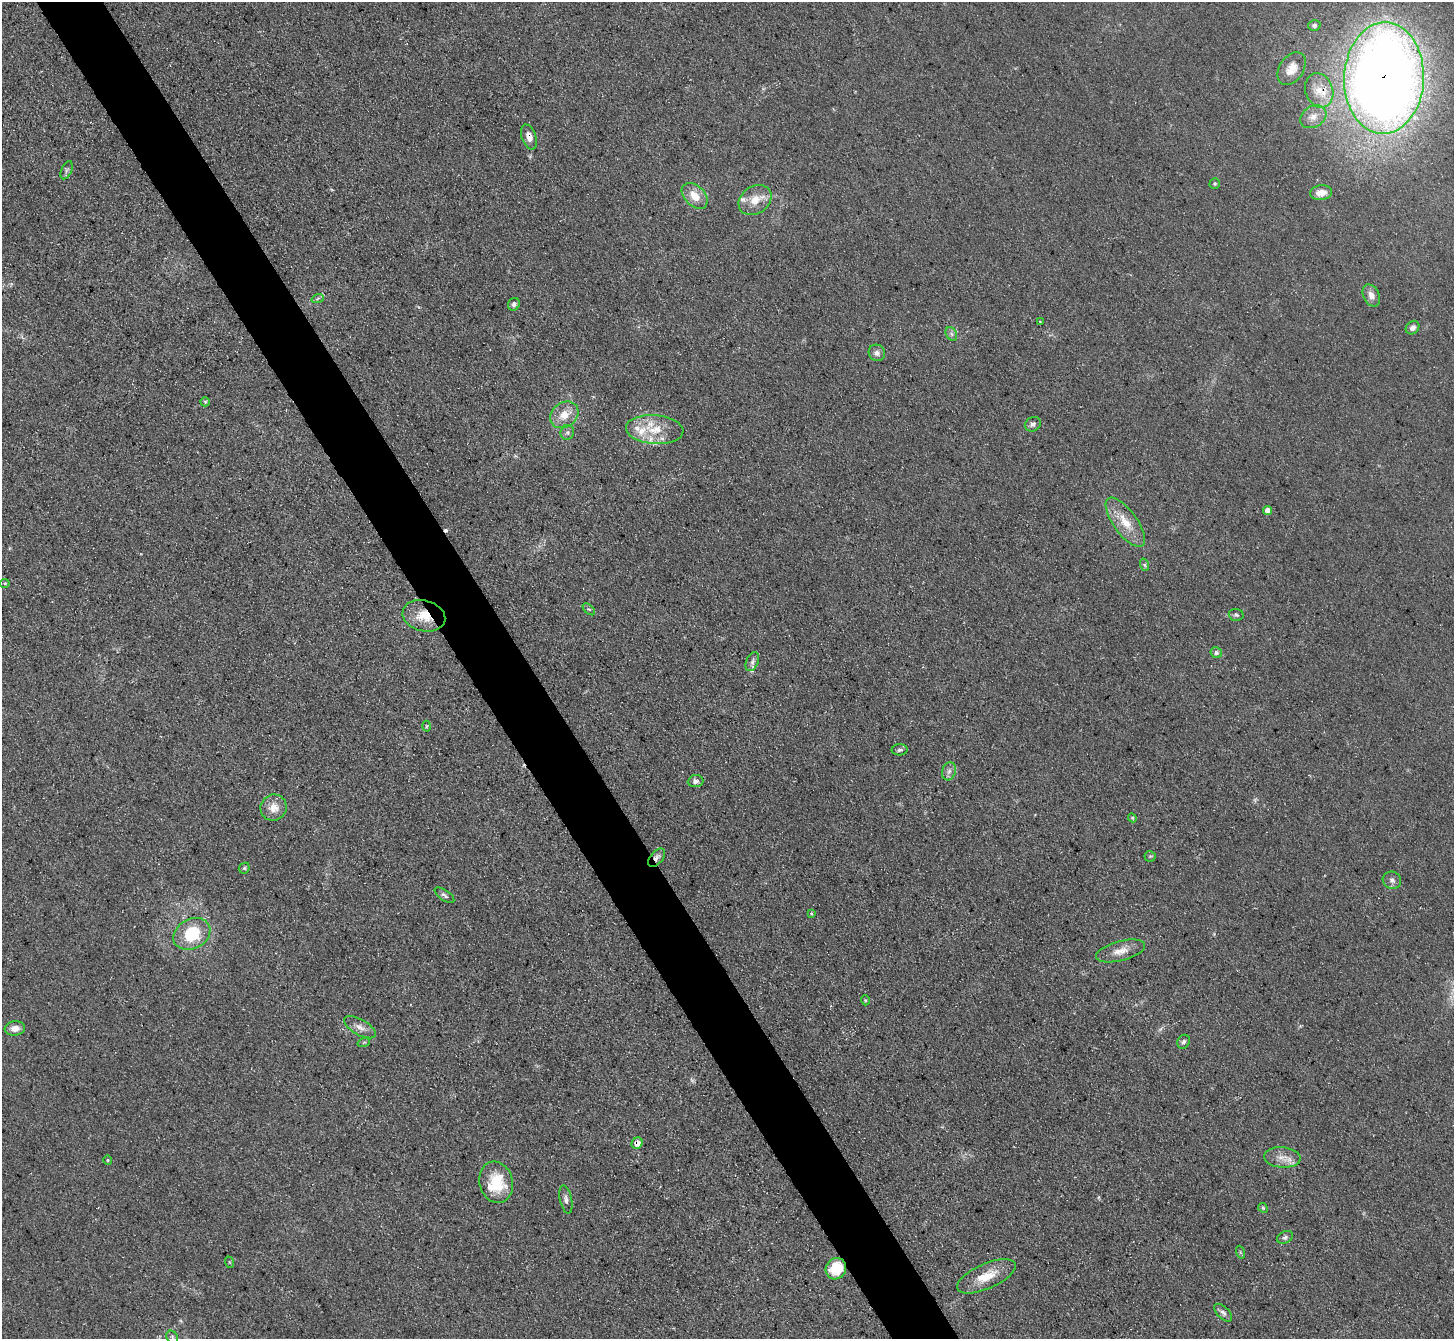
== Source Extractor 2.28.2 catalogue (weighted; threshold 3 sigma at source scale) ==
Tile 11 of 4 x 4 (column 3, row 3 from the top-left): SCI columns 2905-4356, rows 1493-2829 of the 5807 x 5798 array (HDU 1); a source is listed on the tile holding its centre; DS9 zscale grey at full resolution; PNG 1456 x 1341 px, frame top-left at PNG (2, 2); each listed source drawn as its Kron ellipse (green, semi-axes under 4 px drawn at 4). Shown black and unused: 5% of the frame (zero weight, under 3 of 5 exposures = <1% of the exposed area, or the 3 px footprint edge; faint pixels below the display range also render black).
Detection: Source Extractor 2.28.2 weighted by HDU 2 'WHT'; one run over the whole footprint, this tile lists its part. Background 0.0741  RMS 0.0085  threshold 0.0383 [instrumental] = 3 sigma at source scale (4.5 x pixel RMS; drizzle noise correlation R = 1.50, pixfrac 1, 0.05/0.05 arcsec/px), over >= 5 px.
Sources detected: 74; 2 too faint to see at this stretch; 1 cosmic-ray / hot-pixel residue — neither listed nor drawn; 7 inside a brighter listed object's ellipse — not listed separately; the other 64 listed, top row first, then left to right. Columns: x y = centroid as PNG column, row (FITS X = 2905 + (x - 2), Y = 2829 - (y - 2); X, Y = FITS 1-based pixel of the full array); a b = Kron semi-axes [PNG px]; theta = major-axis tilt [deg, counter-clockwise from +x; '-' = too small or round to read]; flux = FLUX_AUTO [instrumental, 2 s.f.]
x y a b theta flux
1314 25 6 5 - 2.2
1292 69 18 12 56 10
1384 78 56 40 88 1200
1319 90 17 13 -71 14
1313 117 14 10 32 7.8
529 137 13 7 -70 7.2
67 170 9 5 67 2.2
1215 183 5 5 - 1.4
1321 193 11 7 8 8.2
695 196 15 10 -45 14
755 200 17 13 35 14
1371 295 12 8 -65 6.3
318 298 6 4 20 1.4
514 304 6 5 - 2.4
1040 322 4 4 - 0.8
1413 328 7 6 - 3.5
951 334 7 5 -61 2.2
877 353 8 8 - 4.1
205 402 5 4 - 1.1
564 415 15 12 37 13
1033 424 8 7 - 2.9
655 430 29 14 -4 24
567 432 7 6 - 2.6
1268 510 5 4 - 7.3
1125 522 29 12 -54 19
1145 565 6 4 -71 1.6
5 583 5 4 - 1
589 609 7 3 -44 1.1
1236 615 7 6 - 1.9
424 616 22 15 -15 21
1216 653 6 5 - 2.6
752 662 10 6 66 2.9
426 726 5 3 - 0.93
900 750 8 5 4 2
949 771 9 6 73 3.7
696 781 8 6 7 3.6
274 808 13 12 - 11
1132 818 4 4 - 0.91
1150 856 5 5 - 1.3
657 858 11 6 49 4.4
244 868 6 5 - 1.4
1392 880 9 8 - 3.5
445 895 11 5 -34 2.5
811 913 4 4 - 1
192 934 19 15 29 45
1121 951 25 10 14 11
865 1000 5 3 - 0.92
360 1027 18 7 -30 6.2
15 1028 10 7 7 6.8
364 1042 6 4 19 1.2
1184 1042 7 6 - 2.6
637 1143 6 5 - 9.3
1282 1157 18 10 -5 9.4
108 1160 4 4 - 1.1
496 1182 21 16 -74 34
566 1199 14 6 -78 3.5
1263 1208 5 4 - 1.2
1285 1237 8 6 26 2.1
1240 1252 6 4 -72 1.2
229 1262 6 3 -71 0.92
836 1269 11 10 - 32
986 1276 31 12 24 21
1223 1313 11 6 -45 3.1
172 1337 7 5 -48 2
Overlapping masked pixels (flux is a lower limit): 5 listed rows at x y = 1384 78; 424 616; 657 858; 637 1143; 836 1269